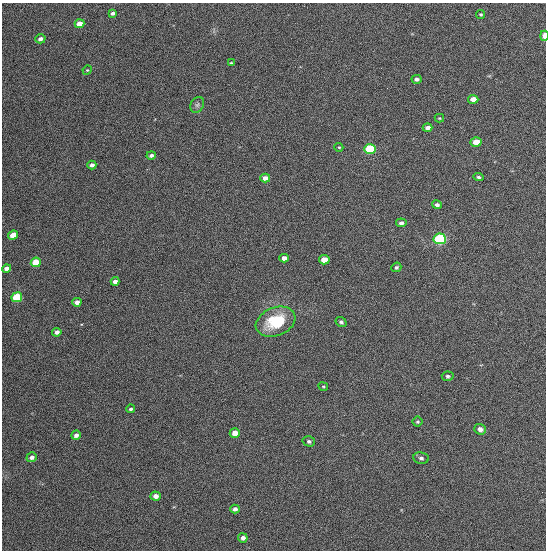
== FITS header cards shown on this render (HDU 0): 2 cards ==
NAXIS1  =                  544
NAXIS2  =                  548

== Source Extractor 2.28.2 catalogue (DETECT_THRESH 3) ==
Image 544 x 548 px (HDU 0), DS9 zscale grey, 1 PNG px = 1 image px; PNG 548 x 552 px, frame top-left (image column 1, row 548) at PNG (2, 3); each listed source drawn as its Kron ellipse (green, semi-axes under 4 px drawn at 4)
Background 1340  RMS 63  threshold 188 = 3 sigma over >= 5 px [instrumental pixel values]
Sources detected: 47; all 47 listed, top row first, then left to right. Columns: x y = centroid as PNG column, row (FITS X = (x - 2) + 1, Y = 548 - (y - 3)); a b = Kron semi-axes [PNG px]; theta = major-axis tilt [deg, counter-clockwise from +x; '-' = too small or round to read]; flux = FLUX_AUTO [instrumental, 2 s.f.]
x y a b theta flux
113 13 4 3 - 9700
481 15 4 4 - 5600
79 24 5 4 - 32000
544 36 5 3 - 47000
40 39 5 4 - 16000
231 63 3 3 - 5300
87 70 5 4 - 4600
417 79 5 4 - 13000
473 99 5 4 - 33000
197 105 8 6 62 11000
439 118 5 4 - 4600
428 128 5 4 - 15000
476 142 5 4 - 54000
339 147 4 4 - 5200
370 149 6 5 - 320000
151 155 4 3 - 14000
92 165 4 4 - 14000
479 177 5 4 - 8400
265 178 5 4 - 24000
437 205 5 4 - 11000
401 223 5 4 - 12000
13 235 5 4 - 58000
440 239 6 5 - 530000
284 258 5 4 - 22000
324 260 5 4 - 51000
36 262 5 4 - 110000
396 267 5 4 - 7900
6 268 4 4 - 19000
115 281 4 4 - 19000
17 297 5 5 - 230000
77 302 4 4 - 19000
276 322 20 14 22 190000
341 322 6 4 -36 8900
57 332 4 4 - 14000
448 376 6 4 -5 7500
323 387 5 3 - 4700
131 409 4 4 - 8000
418 422 5 5 - 6200
480 429 6 5 - 19000
235 433 5 4 - 35000
76 435 5 4 - 17000
309 441 6 5 - 10000
32 457 5 4 - 13000
421 458 7 6 - 12000
156 496 5 4 - 19000
235 509 5 4 - 14000
243 538 5 4 - 15000
At the frame edge (FLAGS 8, measured only in part): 1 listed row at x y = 544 36